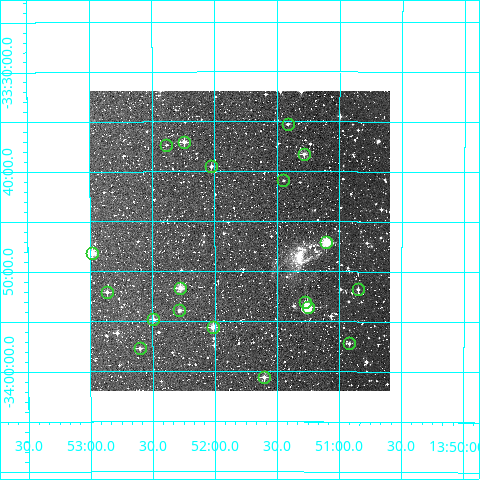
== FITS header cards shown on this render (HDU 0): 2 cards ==
NAXIS1  =                  300
NAXIS2  =                  300

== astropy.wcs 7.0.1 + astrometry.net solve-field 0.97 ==
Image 300 x 300 px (HDU 0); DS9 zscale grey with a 90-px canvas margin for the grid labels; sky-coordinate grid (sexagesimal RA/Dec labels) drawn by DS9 from the SOLVED WCS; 19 Tycho-2 reference stars matched to detected sources circled (green)
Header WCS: RA---TAN/DEC--TAN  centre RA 13:51:48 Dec -33:47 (207.95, -33.78 deg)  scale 6 arcsec/px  FOV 30.0' x 30.0'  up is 0 deg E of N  parity normal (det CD < 0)
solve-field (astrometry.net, Tycho-2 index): VERIFIED the header's WCS against the Tycho-2 star catalogue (verified at 2 index scales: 11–19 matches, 0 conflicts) and refined it, rather than solving blind
Solved WCS: RA---TAN-SIP/DEC--TAN-SIP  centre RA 13:51:48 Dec -33:47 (207.95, -33.78 deg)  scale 6 arcsec/px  FOV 30.0' x 30.0'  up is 0 deg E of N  parity normal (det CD < 0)
The solver's refit moves the header's centre by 1.2 arcsec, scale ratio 0.9996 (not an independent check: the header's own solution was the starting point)
Tycho-2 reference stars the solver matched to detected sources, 19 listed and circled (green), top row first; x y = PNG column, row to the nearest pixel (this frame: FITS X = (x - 91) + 1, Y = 300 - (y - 91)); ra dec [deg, ICRS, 3 dp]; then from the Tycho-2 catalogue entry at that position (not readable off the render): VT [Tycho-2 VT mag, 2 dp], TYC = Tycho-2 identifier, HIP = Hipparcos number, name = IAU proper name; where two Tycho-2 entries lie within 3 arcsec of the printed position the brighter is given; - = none
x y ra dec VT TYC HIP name
289 124 207.854 -33.588 11.84 7283-117-1 - -
185 142 208.061 -33.617 10.65 7283-11-1 - -
167 145 208.096 -33.622 12.27 7283-16-1 - -
305 154 207.821 -33.637 11.09 7283-30-1 - -
212 166 208.006 -33.658 11.24 7283-60-1 - -
284 180 207.862 -33.682 12.27 7283-101-1 - -
327 242 207.776 -33.785 8.82 7287-179-1 67602 -
93 253 208.246 -33.802 9.72 7287-194-1 - -
181 288 208.069 -33.861 9.99 7287-109-1 - -
359 289 207.712 -33.863 12.17 7287-99-1 - -
108 292 208.216 -33.868 11.33 7287-107-1 - -
306 302 207.819 -33.884 11.93 7287-77-1 - -
309 307 207.813 -33.893 8.88 7287-36-1 67613 -
180 310 208.071 -33.898 10.78 7287-34-1 - -
154 319 208.123 -33.913 10.61 7287-44-1 - -
214 327 208.004 -33.926 9.66 7287-63-1 - -
350 343 207.730 -33.953 12.75 7287-12-1 - -
141 348 208.150 -33.962 11.10 7287-11-1 - -
265 377 207.901 -34.010 10.40 7287-955-1 - -